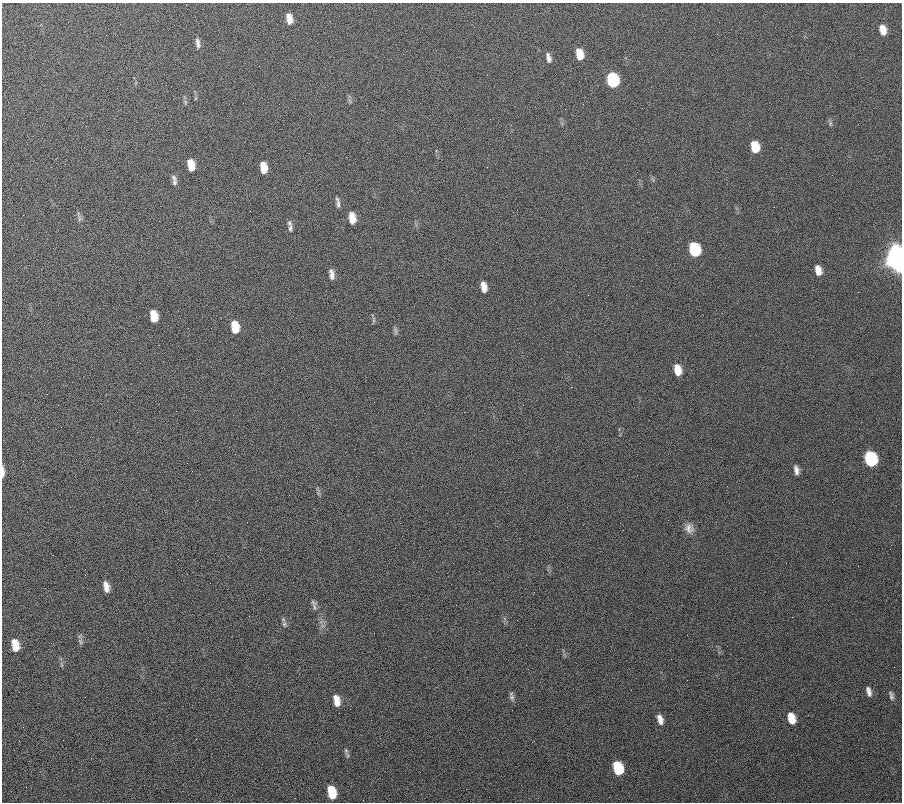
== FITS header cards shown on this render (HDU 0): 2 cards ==
NAXIS1  =                  900
NAXIS2  =                  800

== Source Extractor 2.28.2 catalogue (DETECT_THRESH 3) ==
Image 900 x 800 px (HDU 0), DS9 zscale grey, 1 PNG px = 1 image px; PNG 904 x 804 px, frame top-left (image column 1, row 800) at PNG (2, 3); no overlay
Background 3250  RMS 89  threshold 267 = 3 sigma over >= 5 px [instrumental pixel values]
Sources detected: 57; all 57 listed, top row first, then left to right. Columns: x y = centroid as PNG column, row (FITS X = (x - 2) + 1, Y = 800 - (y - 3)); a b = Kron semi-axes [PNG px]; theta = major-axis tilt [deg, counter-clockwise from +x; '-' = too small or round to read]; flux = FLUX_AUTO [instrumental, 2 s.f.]
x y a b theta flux
289 19 12 7 -82 5.4e+04
883 30 10 6 -76 7.5e+04
417 39 2 2 - 2.3e+03
198 43 15 6 -84 2.6e+04
579 54 11 6 -77 9.1e+04
548 58 11 5 -77 2.7e+04
613 80 10 7 -79 5.9e+05
830 123 7 4 89 1.1e+04
755 147 10 6 -78 1.5e+05
191 165 11 6 -81 7.9e+04
263 167 10 6 -81 7.7e+04
174 178 11 5 -51 1.8e+04
526 178 2 2 - 7.9e+03
174 182 9 6 -65 1.7e+04
338 204 11 5 -88 1.9e+04
774 207 2 2 - 1.3e+04
79 218 10 4 -86 1.5e+04
352 218 11 6 -82 6.7e+04
290 228 11 6 -90 2.2e+04
694 249 10 7 -76 4.8e+05
898 258 13 8 -84 5.9e+06
818 270 10 6 -74 5.9e+04
332 274 12 5 -81 3.2e+04
484 287 10 5 -79 4.9e+04
153 313 6 5 - 4.4e+04
154 318 8 6 70 7.4e+04
372 324 4 2 - 3.7e+03
235 327 12 7 -80 1.2e+05
395 331 12 4 -75 1.4e+04
677 370 10 6 -76 8.5e+04
871 459 10 7 -73 7.8e+05
796 470 11 6 -80 2.8e+04
3 472 12 3 -89 2.8e+04
689 528 13 11 -42 4.3e+04
786 563 2 2 - 7.6e+03
106 587 11 6 -77 4.3e+04
313 602 11 5 -33 1.5e+04
314 607 13 5 -64 1.9e+04
284 624 6 6 - 1.4e+04
374 633 2 2 - 1.3e+04
687 635 2 2 - 4.5e+03
80 642 9 4 -90 1.6e+04
15 645 11 6 -79 8.8e+04
631 690 2 2 - 2.7e+03
869 691 11 5 -74 2.8e+04
891 696 11 6 -74 1.9e+04
512 697 12 5 -78 1.8e+04
337 700 11 6 -77 6.4e+04
791 718 11 6 -74 9.6e+04
660 719 11 6 -73 3.9e+04
172 739 2 2 - 2.6e+03
534 741 2 2 - 4.9e+03
346 751 11 5 -89 1.4e+04
618 768 11 7 -75 2.9e+05
332 792 11 7 -76 1.6e+05
609 797 2 2 - 2.7e+04
363 800 2 2 - 3.2e+03
At the frame edge (FLAGS 8, measured only in part): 2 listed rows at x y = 898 258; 3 472